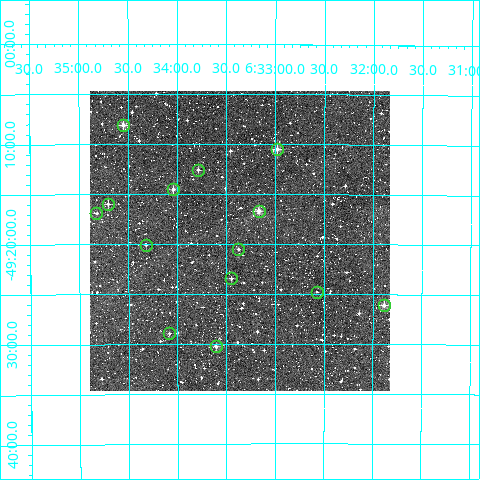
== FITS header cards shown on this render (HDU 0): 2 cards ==
NAXIS1  =                  300
NAXIS2  =                  300

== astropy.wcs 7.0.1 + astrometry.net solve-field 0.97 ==
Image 300 x 300 px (HDU 0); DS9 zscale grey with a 90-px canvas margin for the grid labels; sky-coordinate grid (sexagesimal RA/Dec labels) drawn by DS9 from the SOLVED WCS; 14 Tycho-2 reference stars matched to detected sources circled (green)
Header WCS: RA---TAN/DEC--TAN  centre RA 06:33:22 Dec -49:20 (98.34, -49.33 deg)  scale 6 arcsec/px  FOV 30.0' x 30.0'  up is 0 deg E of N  parity normal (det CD < 0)
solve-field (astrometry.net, Tycho-2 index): VERIFIED the header's WCS against the Tycho-2 star catalogue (verified at 2 index scales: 9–14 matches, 0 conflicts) and refined it, rather than solving blind
Solved WCS: RA---TAN-SIP/DEC--TAN-SIP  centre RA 06:33:22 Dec -49:20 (98.34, -49.33 deg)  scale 5.99 arcsec/px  FOV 30.0' x 30.0'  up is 0 deg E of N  parity normal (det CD < 0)
The solver's refit moves the header's centre by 1.5 arcsec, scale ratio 0.999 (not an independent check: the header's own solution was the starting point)
Tycho-2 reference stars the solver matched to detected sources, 14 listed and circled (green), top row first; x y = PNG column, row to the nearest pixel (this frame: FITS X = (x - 90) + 1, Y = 300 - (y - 91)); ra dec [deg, ICRS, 3 dp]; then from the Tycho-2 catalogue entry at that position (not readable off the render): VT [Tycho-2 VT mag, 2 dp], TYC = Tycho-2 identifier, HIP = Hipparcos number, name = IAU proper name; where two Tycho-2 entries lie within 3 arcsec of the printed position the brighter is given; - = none
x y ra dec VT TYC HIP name
123 125 98.637 -49.135 10.82 8112-157-1 - -
277 149 98.245 -49.175 10.24 8111-1963-1 - -
198 170 98.447 -49.210 11.32 8112-338-1 - -
173 189 98.511 -49.242 10.66 8112-535-1 - -
108 204 98.677 -49.266 11.73 8112-594-1 - -
259 211 98.292 -49.278 10.85 8111-1755-1 - -
96 213 98.706 -49.282 11.46 8112-182-1 - -
146 245 98.580 -49.334 12.40 8112-105-1 - -
238 249 98.344 -49.342 11.50 8111-1722-1 - -
231 278 98.362 -49.391 12.22 8111-929-1 - -
317 292 98.144 -49.413 12.20 8111-1183-1 - -
384 305 97.971 -49.435 10.23 8111-1108-1 - -
169 333 98.521 -49.482 12.38 8112-848-1 - -
216 346 98.402 -49.504 11.36 8111-1232-1 - -